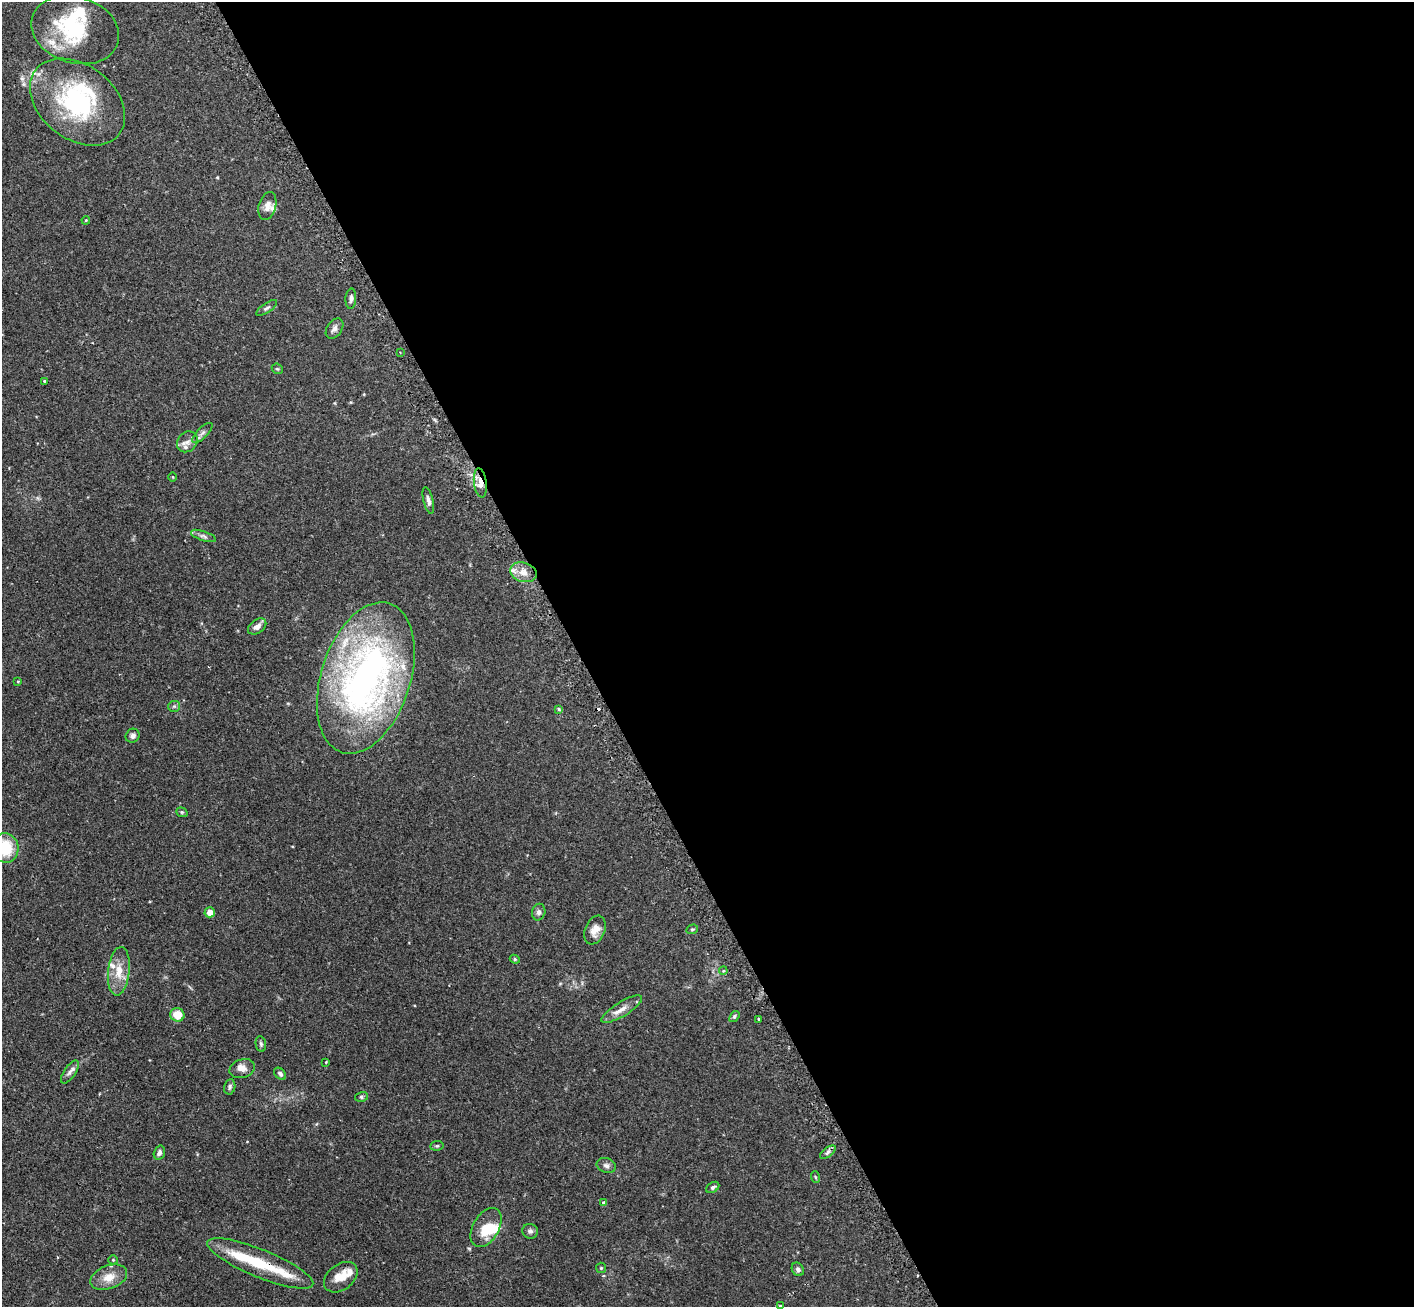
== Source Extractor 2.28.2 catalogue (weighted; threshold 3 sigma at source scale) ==
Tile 8 of 4 x 4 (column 4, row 2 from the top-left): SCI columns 4280-5691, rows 2793-4097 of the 5734 x 5719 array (HDU 1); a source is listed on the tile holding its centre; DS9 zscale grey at full resolution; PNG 1416 x 1309 px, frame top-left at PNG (2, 2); each listed source drawn as its Kron ellipse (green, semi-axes under 4 px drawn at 4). Shown black and unused: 59% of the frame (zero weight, under 2 of 3 exposures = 4% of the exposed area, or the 3 px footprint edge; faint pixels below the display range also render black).
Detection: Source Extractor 2.28.2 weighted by HDU 2 'WHT'; one run over the whole footprint, this tile lists its part. Background 0.153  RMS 0.0061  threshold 0.0275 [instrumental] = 3 sigma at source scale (4.5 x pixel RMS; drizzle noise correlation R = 1.50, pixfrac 1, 0.05/0.05 arcsec/px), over >= 5 px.
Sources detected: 75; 2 inside a brighter object's white glare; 1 cosmic-ray / hot-pixel residue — neither listed nor drawn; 13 inside a brighter listed object's ellipse — not listed separately; the other 59 listed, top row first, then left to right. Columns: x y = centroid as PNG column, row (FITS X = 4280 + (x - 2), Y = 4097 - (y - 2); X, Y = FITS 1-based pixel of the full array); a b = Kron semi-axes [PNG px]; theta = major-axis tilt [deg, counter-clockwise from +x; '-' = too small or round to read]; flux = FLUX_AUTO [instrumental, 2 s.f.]
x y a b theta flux
75 30 45 33 -17 47
77 102 53 37 -37 70
267 206 14 8 74 3.7
86 220 4 3 - 0.45
351 299 10 5 87 1.7
267 308 12 4 34 1.4
334 329 11 7 55 2.5
400 353 3 2 - 0.57
277 369 6 5 - 0.7
44 381 3 3 - 0.41
202 433 13 5 45 1.9
187 442 11 9 47 3.3
173 477 4 3 - 0.44
480 483 14 6 -83 4.7
428 500 14 5 -76 2.1
203 536 13 5 -19 2
523 572 13 9 -17 5.5
257 626 10 6 36 3.3
366 678 78 44 72 240
18 681 3 2 - 0.53
174 706 6 5 - 0.96
558 709 4 3 - 1
133 736 7 6 - 1.8
182 812 6 4 -21 0.75
5 848 15 13 -77 22
210 912 5 5 - 5.1
539 912 8 6 77 1.8
692 929 6 4 19 0.76
595 930 15 9 67 5.8
515 959 5 4 - 0.82
119 971 24 11 84 9.5
723 971 4 3 - 0.5
622 1009 23 7 31 5.4
177 1015 7 6 - 9.9
734 1016 6 4 53 1
759 1019 3 3 - 0.95
261 1044 8 5 -79 1.2
326 1062 3 3 - 0.36
242 1069 13 9 17 3.7
70 1072 13 6 56 2.3
280 1074 7 5 -46 1.7
230 1087 8 5 78 1.3
361 1097 6 5 - 0.94
437 1146 7 5 6 0.79
828 1152 9 4 36 1.6
159 1153 7 5 73 1.9
606 1165 10 7 -20 2
815 1177 6 3 -71 0.63
713 1187 7 5 32 1.5
604 1203 4 4 - 1.9
486 1227 21 13 60 13
530 1231 8 7 - 1.7
113 1260 5 4 - 0.62
260 1263 57 14 -22 25
601 1268 5 5 - 0.68
798 1269 7 5 -55 1.7
109 1277 19 11 20 7.6
341 1277 19 12 37 8.5
780 1306 3 2 - 0.49
Overlapping masked pixels (flux is a lower limit): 2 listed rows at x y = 480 483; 260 1263
Isophote crosses this tile's border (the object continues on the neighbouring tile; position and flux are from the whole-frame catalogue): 1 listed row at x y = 5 848